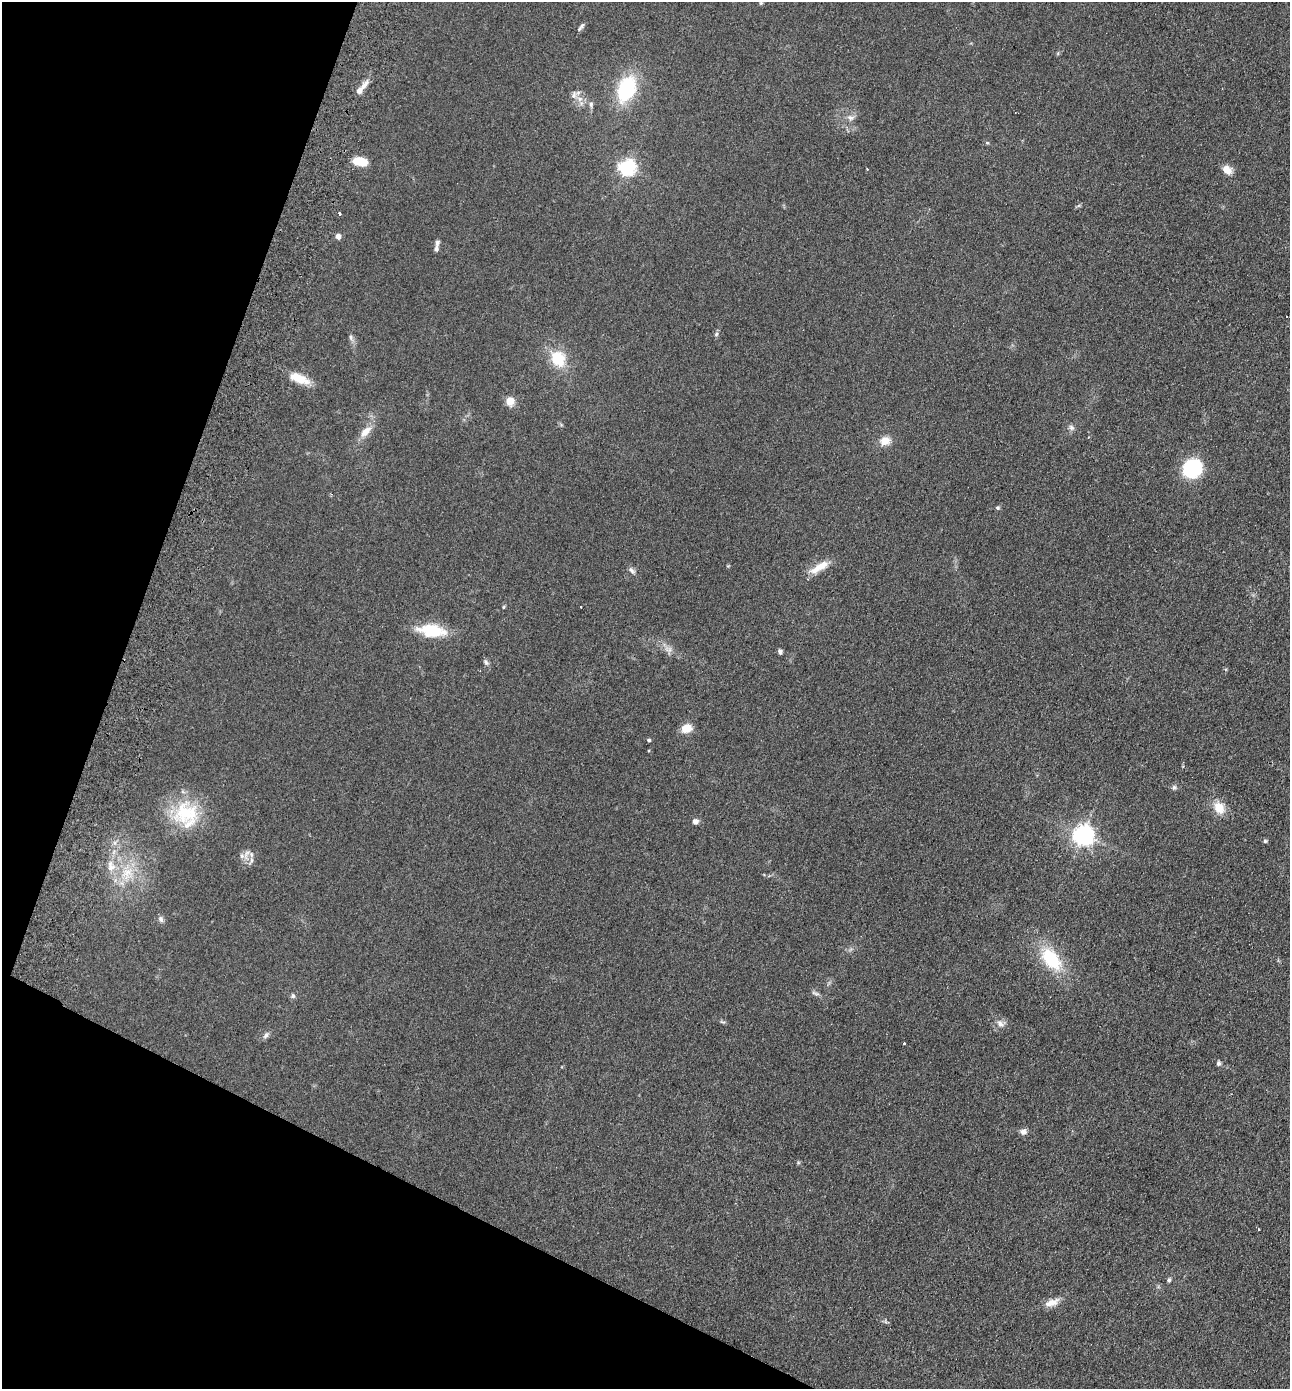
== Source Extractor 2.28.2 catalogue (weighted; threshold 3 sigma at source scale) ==
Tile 9 of 4 x 4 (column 1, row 3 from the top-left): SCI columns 327-1614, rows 1414-2800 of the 5671 x 5601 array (HDU 1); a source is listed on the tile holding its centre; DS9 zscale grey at full resolution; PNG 1292 x 1391 px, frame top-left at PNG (2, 2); no overlay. Shown black and unused: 19% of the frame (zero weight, under 2 of 3 exposures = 3% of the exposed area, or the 3 px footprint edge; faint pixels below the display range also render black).
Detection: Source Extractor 2.28.2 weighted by HDU 2 'WHT'; one run over the whole footprint, this tile lists its part. Background 0.12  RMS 0.011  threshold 0.0478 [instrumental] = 3 sigma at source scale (4.5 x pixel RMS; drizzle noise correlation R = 1.50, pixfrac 1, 0.05/0.05 arcsec/px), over >= 5 px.
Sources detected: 63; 4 cosmic-ray / hot-pixel residue — not listed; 4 inside a brighter listed object's ellipse — not listed separately; the other 55 listed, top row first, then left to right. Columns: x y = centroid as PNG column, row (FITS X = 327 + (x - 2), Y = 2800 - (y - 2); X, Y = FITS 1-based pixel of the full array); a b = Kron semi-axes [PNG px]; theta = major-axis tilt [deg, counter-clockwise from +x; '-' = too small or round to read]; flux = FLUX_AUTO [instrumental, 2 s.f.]
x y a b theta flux
761 3 5 5 - 1.2
581 27 13 4 53 2.5
364 85 18 6 51 6.7
627 89 31 20 67 65
579 99 9 7 0 5.3
591 105 8 5 -89 2.7
851 118 11 7 -15 4.3
987 143 6 3 17 1.1
360 161 15 9 -7 16
627 168 7 6 - 300
1227 170 13 9 -42 8.9
339 213 3 3 - 2.1
338 236 5 5 - 6
436 249 10 6 89 2.8
716 334 6 5 - 1.9
351 337 7 6 - 2.6
557 359 7 6 - 64
299 378 25 10 -21 19
510 401 11 10 - 9.4
1071 428 9 6 -45 3
365 432 19 9 44 11
885 441 13 10 15 11
1192 468 20 18 43 63
998 508 6 5 - 1.6
819 567 28 8 30 16
632 570 11 6 -49 3.3
504 607 5 3 - 1.1
431 630 29 12 -6 43
668 649 13 5 -23 4.9
780 651 6 5 - 2.5
486 662 10 5 -65 2.6
687 728 11 9 17 13
649 740 4 4 - 1.7
1174 787 7 5 74 2.3
1219 808 15 12 -59 16
186 813 37 33 17 60
695 821 7 6 - 4.3
1083 835 8 7 - 590
1265 841 5 5 - 1.5
246 855 20 8 74 7.7
111 866 17 12 -80 14
128 873 22 16 86 27
161 919 8 6 -75 3.1
1051 959 29 17 -50 51
815 993 13 4 -19 2.6
293 996 7 7 - 2.3
722 1022 9 3 -13 1.6
1001 1024 12 9 -24 6.1
266 1035 10 6 50 3.4
904 1044 3 3 - 2.4
1219 1063 7 5 81 2
1023 1132 8 7 - 4.5
1258 1229 3 2 - 0.93
1169 1280 5 4 - 2.1
1052 1302 20 9 18 10